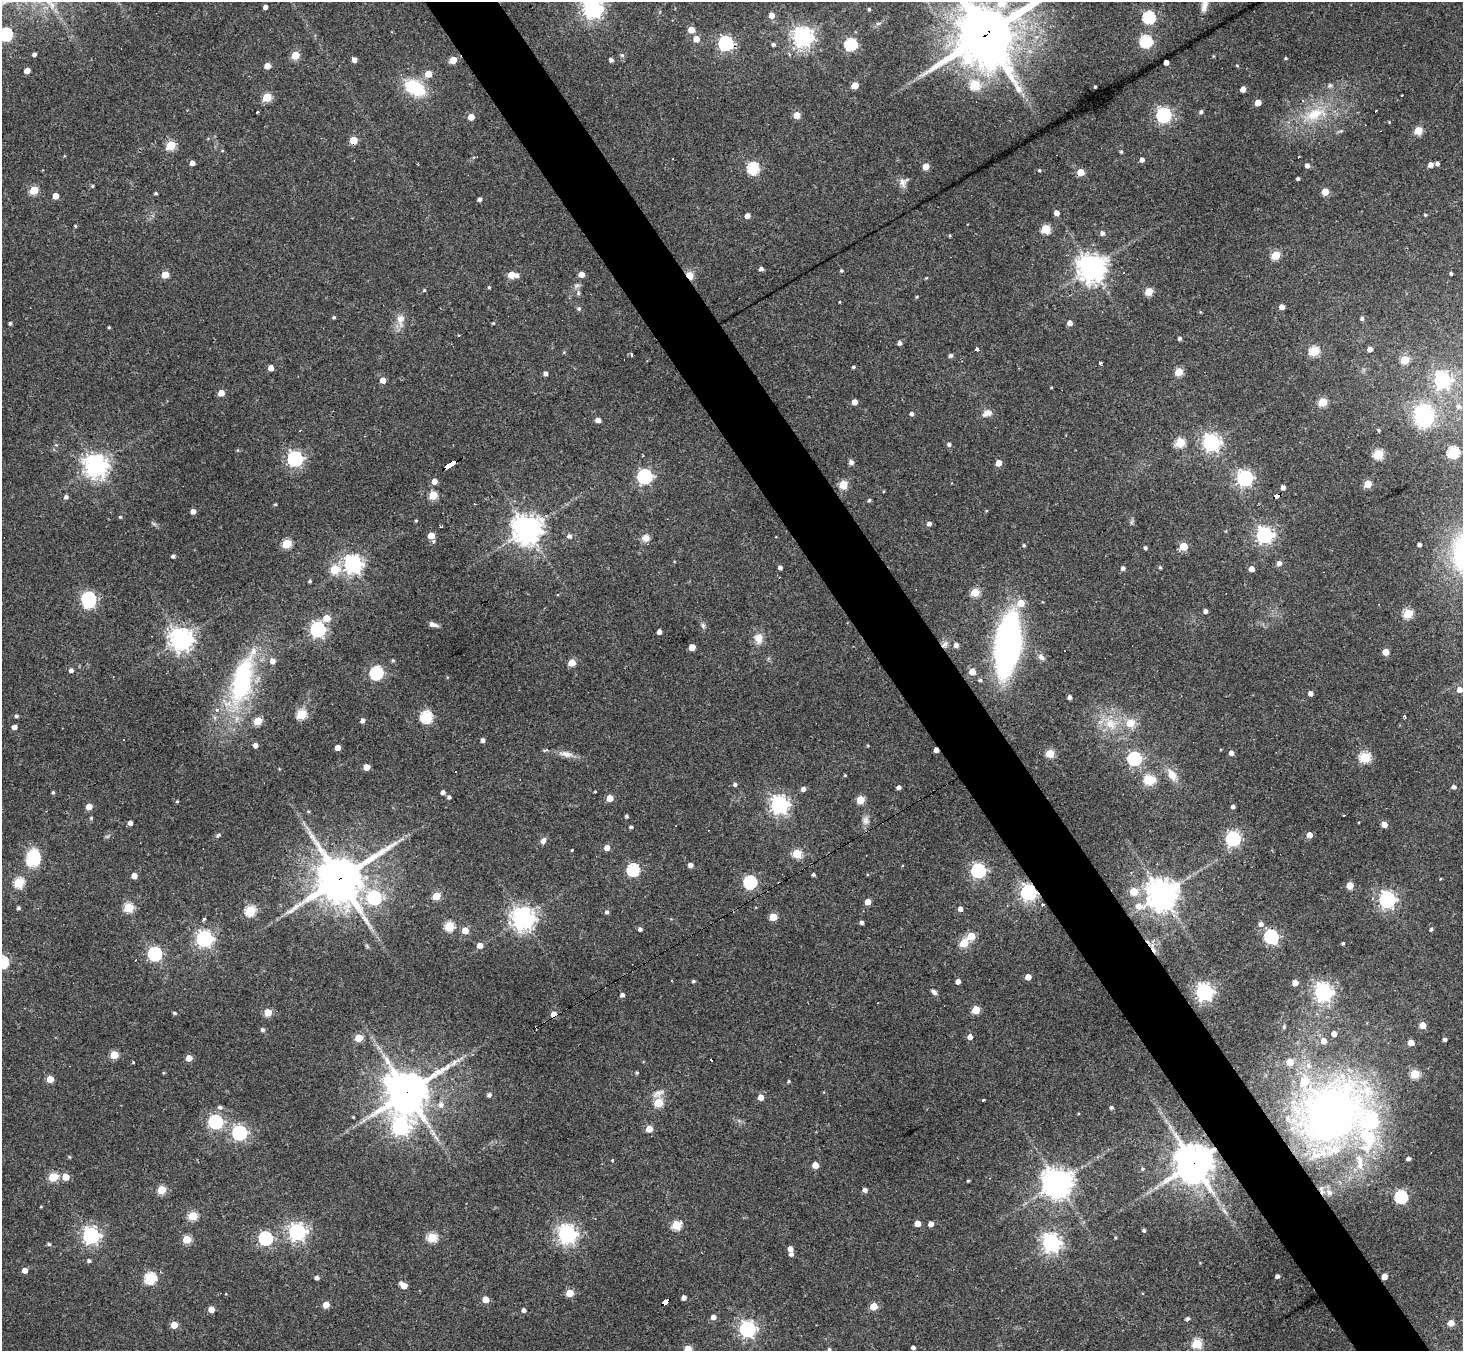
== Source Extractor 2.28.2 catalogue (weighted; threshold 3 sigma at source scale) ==
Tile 6 of 4 x 4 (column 2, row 2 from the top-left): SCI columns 1463-2923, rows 2989-4337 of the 5846 x 5839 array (HDU 1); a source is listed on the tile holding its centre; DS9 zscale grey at full resolution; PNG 1465 x 1353 px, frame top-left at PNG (2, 2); no overlay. Shown black and unused: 5% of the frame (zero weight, under 3 of 4 exposures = <1% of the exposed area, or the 3 px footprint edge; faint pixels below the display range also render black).
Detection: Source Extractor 2.28.2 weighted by HDU 2 'WHT'; one run over the whole footprint, this tile lists its part. Background 0.0766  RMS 0.0057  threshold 0.0257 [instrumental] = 3 sigma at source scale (4.5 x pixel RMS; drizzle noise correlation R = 1.50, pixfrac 1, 0.05/0.05 arcsec/px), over >= 5 px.
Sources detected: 416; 1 inside a brighter object's white glare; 12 cosmic-ray / hot-pixel residue — not listed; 8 inside a brighter listed object's ellipse — not listed separately; the other 395 listed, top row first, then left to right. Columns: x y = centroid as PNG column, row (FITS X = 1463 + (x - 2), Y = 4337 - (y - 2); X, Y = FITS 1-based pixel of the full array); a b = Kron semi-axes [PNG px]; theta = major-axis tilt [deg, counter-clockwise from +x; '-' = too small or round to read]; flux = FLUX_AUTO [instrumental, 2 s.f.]
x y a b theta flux
1002 3 7 7 - 12
1204 5 19 8 78 4.3
265 7 4 4 - 2.2
592 8 7 7 - 330
869 9 3 3 - 0.85
772 15 5 5 - 4.5
1149 17 6 6 - 65
691 30 5 5 - 7.7
6 34 6 6 - 84
986 34 21 18 50 4000
802 37 7 7 - 360
696 39 5 5 - 6.1
1146 41 6 6 - 60
726 43 6 6 - 130
773 44 4 4 - 1.4
851 45 6 6 - 59
34 54 4 4 - 1.7
789 54 5 3 - 1.1
295 55 5 5 - 17
622 55 5 5 - 0.99
1286 58 4 3 - 0.67
354 60 4 4 - 3.4
453 60 5 5 - 11
611 60 4 4 - 1.7
1166 62 4 4 - 3.6
267 66 5 4 - 5.4
1237 66 4 3 - 0.5
27 71 5 4 - 5
428 74 5 5 - 8.5
855 85 5 4 - 8.6
975 85 5 5 - 33
1330 85 6 5 - 1.3
415 87 26 16 -29 25
1095 87 3 3 - 0.73
1243 89 4 4 - 4
1402 95 3 3 - 1.6
267 97 5 5 - 22
1303 101 3 3 - 3.1
1258 103 5 4 - 6.6
257 112 4 2 - 1.2
1201 112 5 4 - 1.4
1315 114 31 15 20 20
797 115 5 5 - 9.5
1164 115 6 6 - 140
471 117 5 4 - 7.1
1389 122 4 3 - 0.46
1418 130 5 5 - 18
353 140 5 5 - 12
171 145 5 5 - 27
222 151 5 3 - 0.47
1121 152 4 3 - 0.83
1142 160 4 4 - 2.2
192 163 4 4 - 3
1437 164 4 4 - 1.3
1307 165 4 4 - 2.4
1431 165 5 4 - 3.9
926 166 5 5 - 8.8
753 168 6 6 - 58
1039 170 5 3 - 0.67
1081 172 5 5 - 9.4
1298 178 4 3 - 1.2
902 183 13 8 -72 3.1
92 186 4 3 - 0.78
34 190 5 5 - 21
1325 192 5 5 - 11
156 193 4 3 - 0.89
55 196 5 4 - 6.5
479 199 4 3 - 1.7
1057 213 4 4 - 3.8
1425 215 3 3 - 0.71
747 216 4 4 - 3.8
75 226 4 3 - 0.62
1046 229 5 5 - 26
1102 233 5 5 - 1.8
950 235 4 3 - 0.58
1276 255 5 5 - 26
1092 268 9 8 - 670
761 269 5 4 - 1.6
841 271 5 4 - 0.82
1451 273 3 3 - 0.85
581 274 5 4 - 4.6
165 275 5 5 - 10
511 275 5 5 - 11
517 275 5 5 - 1.7
689 275 5 4 - 23
926 278 4 3 - 0.52
577 285 8 6 52 1.6
489 287 4 3 - 0.58
424 290 4 4 - 0.64
1149 292 5 5 - 15
578 293 6 5 - 0.98
917 297 4 4 - 0.61
840 302 4 2 - 0.43
1282 307 4 4 - 3.4
579 309 6 6 - 1
334 317 4 4 - 0.84
1362 318 5 5 - 1.3
400 320 19 10 -88 5.4
10 323 4 4 - 0.98
493 323 4 3 - 0.45
1070 323 4 4 - 3.4
109 327 4 3 - 0.59
459 336 3 3 - 2.2
1179 338 4 4 - 1.2
900 343 4 4 - 2.2
977 349 4 3 - 3.4
1370 349 4 4 - 3.3
1314 351 5 5 - 35
631 354 4 3 - 2
951 355 5 5 - 1.4
1405 360 5 5 - 22
1100 364 3 3 - 5.7
853 367 4 3 - 0.91
271 368 4 4 - 4.3
1179 372 5 5 - 18
545 373 4 4 - 2
383 380 4 4 - 5.8
1442 380 7 6 - 190
1051 387 3 2 - 0.47
221 393 5 4 - 6.6
855 402 4 4 - 4.2
1323 402 5 5 - 24
1458 406 7 6 - 1.5
987 413 13 8 19 3.7
912 414 4 4 - 1.7
1424 415 18 15 -78 49
598 420 5 4 - 2.8
1378 430 5 3 - 0.52
1180 442 5 5 - 27
1211 443 7 6 - 210
949 444 5 5 - 1.3
238 450 5 3 - 0.53
1453 452 6 5 - 48
1378 454 5 5 - 36
295 459 6 6 - 160
851 462 7 6 - 1.6
999 463 5 4 - 7
450 464 12 3 31 100
96 465 8 7 - 460
645 476 6 6 - 130
1245 478 6 6 - 170
434 481 5 5 - 3.9
843 484 5 5 - 23
1368 484 5 5 - 14
1283 488 4 4 - 2.6
433 495 5 5 - 22
1276 495 6 4 28 50
66 497 5 4 - 1.6
869 500 4 4 - 0.94
275 504 4 4 - 0.57
193 511 4 4 - 3.6
120 517 4 4 - 0.67
416 521 4 3 - 0.6
929 524 5 4 - 2
527 529 9 9 - 690
1264 535 6 6 - 200
431 536 6 5 - 8.1
569 536 5 5 - 1.8
646 538 9 8 - 3.5
287 543 5 5 - 27
1419 544 4 3 - 1.7
1024 545 4 3 - 0.75
1183 546 5 5 - 17
1145 548 4 4 - 1.1
173 556 4 4 - 1.4
1279 563 5 5 - 2.8
353 564 7 7 - 280
780 567 4 3 - 1.9
1160 567 4 4 - 0.7
1123 568 4 4 - 1.8
1251 569 4 4 - 4.5
335 570 5 5 - 22
310 581 4 4 - 0.73
975 592 5 5 - 25
89 600 9 6 -83 120
1021 603 6 6 - 8.6
1205 611 4 4 - 2
1408 613 5 5 - 27
327 618 5 5 - 8.3
433 624 11 5 -16 2.4
703 626 6 5 - 1.1
318 629 6 6 - 150
659 632 4 4 - 3
758 638 12 9 -87 5.9
181 639 7 7 - 500
944 644 10 7 39 2.5
956 645 5 5 - 2.4
1007 645 46 18 83 210
692 647 5 4 - 7.4
1386 652 4 4 - 7.7
1041 657 10 6 -45 2.2
393 660 5 4 - 0.81
272 661 6 5 - 3.4
572 663 5 5 - 11
71 670 5 5 - 1.9
972 672 5 5 - 9.7
376 673 6 6 - 85
242 679 69 25 74 71
980 680 5 4 - 0.99
1460 690 5 5 - 3.8
1310 693 4 4 - 2.9
1069 697 4 3 - 2
301 714 5 5 - 33
16 716 4 4 - 1.2
426 717 6 6 - 59
362 720 4 4 - 2.4
258 721 5 5 - 17
1130 723 5 5 - 16
1110 724 17 12 -51 9.8
14 727 4 4 - 2.9
483 740 4 4 - 1.9
255 745 4 4 - 2.7
338 747 4 4 - 3.9
1050 753 5 5 - 24
1231 753 4 4 - 2.8
566 754 21 7 -9 4.3
1365 757 5 5 - 42
1134 759 6 6 - 96
366 767 5 4 - 7.3
456 772 2 2 - 0.44
845 775 4 4 - 0.49
1172 775 15 9 -61 6.6
1148 780 16 13 -70 8.3
735 784 4 4 - 1.2
899 787 4 4 - 2.1
1454 787 5 4 - 2.1
803 789 5 4 - 2.3
53 792 4 4 - 0.84
443 792 4 4 - 2.4
595 792 4 2 - 0.47
449 797 4 4 - 1.3
610 798 5 4 - 9.7
860 800 5 5 - 19
177 801 4 4 - 0.47
779 804 7 6 - 250
89 807 5 4 - 6.8
1233 807 4 3 - 1.8
308 811 5 3 - 0.59
1344 815 3 2 - 0.5
626 816 4 3 - 0.95
91 818 4 4 - 0.71
866 820 11 8 -78 3.1
130 823 4 4 - 2.3
1384 825 4 4 - 5.6
631 827 4 3 - 1.2
218 835 7 4 44 0.85
1310 835 4 4 - 5.8
1233 839 6 6 - 130
543 841 8 6 64 2.2
607 848 5 5 - 5.1
572 850 3 3 - 0.49
797 854 5 5 - 25
33 858 21 17 66 18
690 865 4 4 - 2.4
633 870 6 6 - 68
978 870 6 6 - 120
813 874 3 3 - 1.1
134 876 4 4 - 4.7
340 879 17 15 33 2000
750 882 6 6 - 80
19 883 5 5 - 39
1350 885 5 5 - 9.4
1134 891 5 5 - 16
1028 892 6 6 - 190
1162 894 11 10 - 840
436 896 5 5 - 17
374 898 6 6 - 83
1387 900 6 6 - 200
868 902 4 4 - 6.6
1043 905 3 3 - 5.1
18 908 5 4 - 1
128 908 5 5 - 32
960 909 4 4 - 2.5
250 911 5 5 - 44
607 912 5 4 - 1.4
773 917 5 5 - 13
523 918 7 7 - 480
204 920 3 3 - 2.4
862 923 4 4 - 1.7
1261 924 6 5 - 2.3
449 926 5 5 - 34
640 929 4 4 - 1.5
1431 929 4 4 - 0.97
465 931 5 5 - 8.4
971 936 5 5 - 17
1271 936 7 6 - 100
204 939 6 6 - 190
964 943 5 5 - 23
1343 943 3 3 - 0.77
480 945 5 5 - 4
1153 948 19 5 -67 3.7
155 954 6 6 - 100
2 962 6 6 - 68
1028 977 4 4 - 6.4
693 981 5 4 - 0.76
958 981 4 4 - 2.7
1295 983 4 4 - 5.8
934 992 8 5 -40 1.8
1204 992 6 6 - 230
1323 992 7 6 - 250
622 995 4 4 - 2
976 1010 5 5 - 19
268 1012 5 5 - 12
175 1013 4 4 - 1.1
554 1014 5 4 - 8.1
1423 1025 5 4 - 9.7
1284 1027 6 4 70 0.7
262 1030 5 4 - 1.3
1334 1034 4 4 - 3.8
970 1037 5 4 - 3.3
359 1038 5 5 - 17
1445 1039 4 3 - 1.6
1324 1041 5 5 - 5.6
1411 1043 5 4 - 6.7
114 1055 5 5 - 18
189 1058 4 4 - 6.3
1290 1062 5 5 - 8.9
454 1063 10 6 46 2.2
163 1073 5 3 - 0.5
637 1073 4 4 - 0.82
1415 1074 5 5 - 28
50 1079 5 5 - 11
388 1080 16 11 70 28
789 1081 4 3 - 0.76
407 1092 14 12 38 1500
658 1093 17 8 29 4
489 1095 5 4 - 1.6
761 1097 5 4 - 5.2
984 1100 3 3 - 7.8
658 1102 5 5 - 27
441 1105 7 7 - 2.9
220 1107 6 5 - 1.3
1111 1107 4 4 - 1
1330 1114 77 60 48 300
353 1117 4 3 - 0.46
216 1122 6 6 - 110
400 1127 8 8 - 190
649 1129 5 4 - 9.1
239 1133 6 6 - 130
436 1137 9 3 -45 1.5
69 1157 4 4 - 0.65
1408 1159 4 3 - 1.7
612 1160 3 3 - 0.76
1194 1163 12 12 - 1400
815 1165 5 4 - 8.1
1142 1169 5 4 - 0.81
53 1177 6 5 - 24
66 1177 5 5 - 10
968 1181 3 3 - 0.58
1058 1183 9 9 - 710
161 1190 5 5 - 21
865 1190 4 4 - 2
1329 1192 10 8 -41 3.6
1401 1197 6 6 - 79
41 1207 4 3 - 0.42
193 1216 5 5 - 28
918 1223 4 4 - 6.3
931 1224 4 4 - 3.5
676 1225 5 5 - 32
1144 1230 3 3 - 1
297 1232 6 6 - 220
567 1234 7 6 - 280
91 1236 6 6 - 200
432 1237 5 5 - 33
266 1238 6 6 - 87
1115 1238 4 3 - 0.56
187 1239 5 5 - 22
1051 1243 7 7 - 270
49 1244 4 4 - 1.1
790 1249 5 4 - 3.2
791 1254 4 4 - 1.8
89 1261 5 4 - 1.2
25 1270 4 4 - 4.4
1277 1276 4 4 - 1.6
1384 1277 4 4 - 5.4
150 1278 5 5 - 57
317 1278 4 4 - 1.9
404 1285 6 4 -38 8.4
570 1293 5 5 - 15
684 1298 4 4 - 2.9
485 1299 5 4 - 8.5
665 1302 6 4 26 61
326 1304 5 4 - 8
874 1306 5 5 - 14
211 1309 4 4 - 6.7
524 1310 4 4 - 2.1
713 1317 5 5 - 3.1
1187 1319 4 4 - 1.6
1451 1323 5 4 - 6.5
174 1325 5 4 - 11
747 1329 6 6 - 180
1197 1344 5 5 - 29
913 1348 4 3 - 1.9
688 1349 5 5 - 18
829 1349 5 4 - 1
Overlapping masked pixels (flux is a lower limit): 17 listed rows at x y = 986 34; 353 140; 1081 172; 689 275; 450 464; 1276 495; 944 644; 340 879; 1028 892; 1043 905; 1153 948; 554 1014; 407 1092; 1330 1114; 1194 1163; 1384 1277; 665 1302
Isophote crosses this tile's border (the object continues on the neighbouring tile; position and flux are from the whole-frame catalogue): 8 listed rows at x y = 1002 3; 1204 5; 592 8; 6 34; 986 34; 2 962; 688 1349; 829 1349